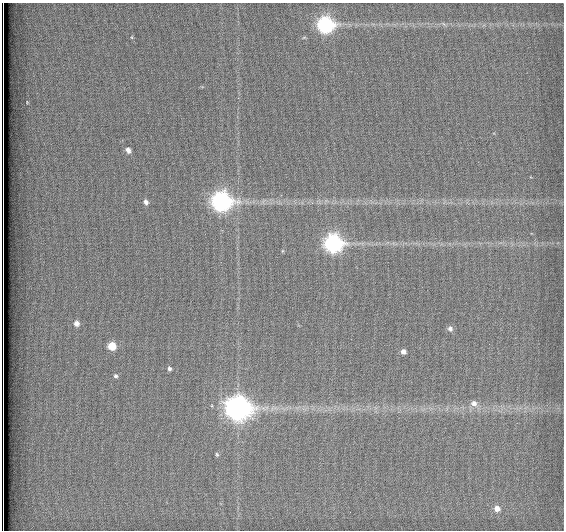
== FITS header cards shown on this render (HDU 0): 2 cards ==
NAXIS1  =                  562          / # of pixels in <axis direction>
NAXIS2  =                  528          / # of pixels in <axis direction>

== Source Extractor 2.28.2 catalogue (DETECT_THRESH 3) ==
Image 562 x 528 px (HDU 0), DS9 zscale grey, 1 PNG px = 1 image px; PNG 566 x 532 px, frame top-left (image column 1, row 528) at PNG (2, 3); no overlay
Background 1800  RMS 4.7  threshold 14.2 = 3 sigma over >= 5 px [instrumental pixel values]
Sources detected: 18; all 18 listed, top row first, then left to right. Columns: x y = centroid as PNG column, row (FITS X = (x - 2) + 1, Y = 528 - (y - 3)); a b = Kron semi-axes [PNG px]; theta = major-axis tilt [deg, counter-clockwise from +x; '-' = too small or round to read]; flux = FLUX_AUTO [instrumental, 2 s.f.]
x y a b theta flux
325 25 8 8 - 91000
132 37 5 3 - 300
128 150 6 5 - 1600
221 201 9 8 - 160000
146 202 6 5 - 1300
333 244 8 8 - 120000
282 251 6 3 71 350
76 323 6 6 - 1900
450 329 6 6 - 1200
112 346 6 5 - 7800
403 352 4 4 - 1700
169 369 5 4 - 830
116 376 5 5 - 680
474 403 9 8 - 2000
238 408 10 9 - 350000
217 454 6 4 -85 490
497 509 6 5 - 2100
3 528 8 2 -90 1700
At the frame edge (FLAGS 8, measured only in part): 1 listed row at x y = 3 528